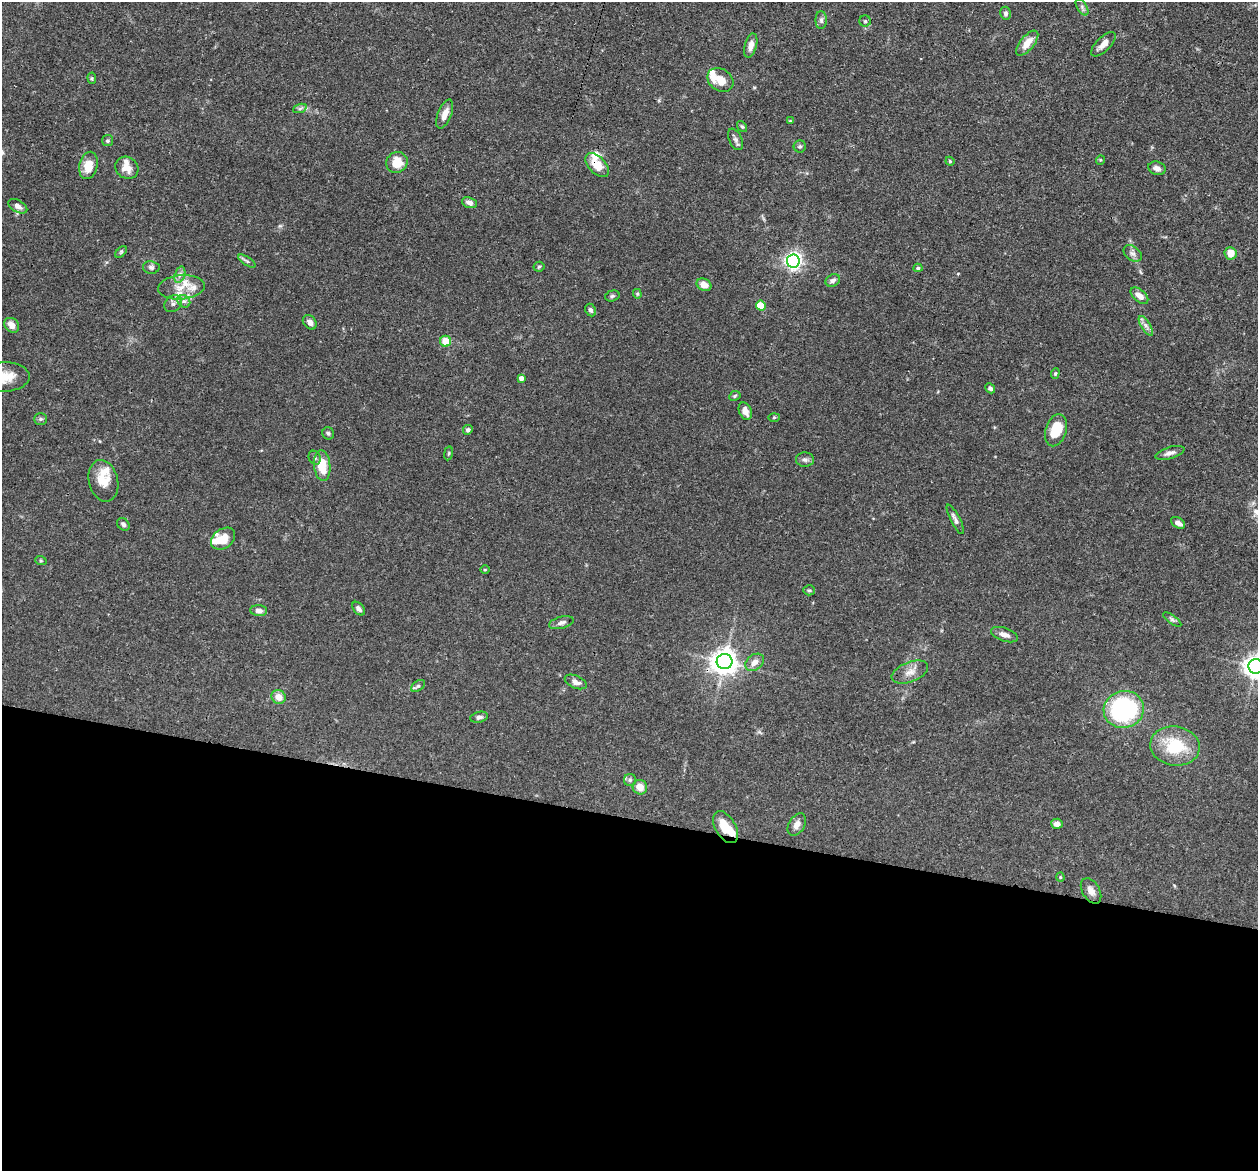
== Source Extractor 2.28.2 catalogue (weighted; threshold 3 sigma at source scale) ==
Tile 14 of 4 x 4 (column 2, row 4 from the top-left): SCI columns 1292-2547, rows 285-1453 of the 5095 x 5122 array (HDU 1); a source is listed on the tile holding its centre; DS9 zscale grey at full resolution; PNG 1260 x 1173 px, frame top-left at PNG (2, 2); each listed source drawn as its Kron ellipse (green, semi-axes under 4 px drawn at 4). Shown black and unused: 30% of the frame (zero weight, under 3 of 4 exposures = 5% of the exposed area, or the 3 px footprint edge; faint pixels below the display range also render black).
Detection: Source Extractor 2.28.2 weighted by HDU 2 'WHT'; one run over the whole footprint, this tile lists its part. Background 0.0639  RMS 0.0032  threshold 0.0146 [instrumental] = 3 sigma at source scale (4.5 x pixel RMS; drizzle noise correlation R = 1.50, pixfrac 1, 0.05/0.05 arcsec/px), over >= 5 px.
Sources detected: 103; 1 inside a brighter object's white glare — neither listed nor drawn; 8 inside a brighter listed object's ellipse — not listed separately; the other 94 listed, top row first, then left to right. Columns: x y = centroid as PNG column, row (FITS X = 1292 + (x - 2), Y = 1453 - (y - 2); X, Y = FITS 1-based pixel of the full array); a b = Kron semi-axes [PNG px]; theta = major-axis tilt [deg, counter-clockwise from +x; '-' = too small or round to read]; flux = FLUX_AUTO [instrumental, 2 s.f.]
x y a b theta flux
1082 7 9 5 -58 0.87
1006 13 6 5 - 0.88
821 20 9 5 -90 0.88
865 21 6 5 - 0.56
1027 43 15 7 50 4.3
1103 44 16 7 44 2.5
751 46 12 6 75 2
92 78 5 4 - 0.4
720 80 14 10 -33 4.5
300 108 7 4 19 0.73
445 114 15 6 68 3
790 121 4 4 - 0.28
742 127 6 4 -52 0.44
735 139 11 6 -65 1.1
107 141 5 5 - 0.56
800 146 6 6 - 0.61
1100 160 5 3 - 0.27
950 161 4 4 - 0.35
397 162 11 10 - 5.9
88 165 14 9 77 5.4
597 165 14 8 -46 5.4
127 168 12 10 -36 3.3
1157 168 9 6 -17 1.5
469 203 8 5 -20 1.3
18 206 10 6 -30 1.6
121 252 7 4 46 0.46
1133 253 10 7 -37 1.3
1230 253 6 6 - 4
247 261 10 4 -33 0.67
793 261 6 6 - 120
151 267 8 6 -10 0.87
539 267 5 5 - 0.47
918 268 4 4 - 0.53
180 275 8 5 71 1.1
833 280 7 6 - 1.3
704 285 8 6 -24 2.7
181 287 23 12 5 5.7
637 294 5 4 - 0.41
612 296 7 5 16 0.63
1139 296 10 6 -42 2.4
184 301 7 5 -43 0.98
173 304 10 7 39 1.4
761 306 5 5 - 9
591 310 6 5 - 0.83
310 322 8 6 -50 1.4
12 325 8 6 -46 2.3
1146 326 11 4 -58 1.3
445 341 5 5 - 5.1
1055 373 5 4 - 0.43
3 377 27 15 2 8.3
521 378 4 4 - 1.6
990 388 5 4 - 0.78
735 396 6 4 25 0.48
745 411 9 6 -68 2.4
774 417 5 4 - 0.36
41 419 6 5 - 0.65
468 430 5 4 - 0.84
1056 430 16 10 73 9
328 433 6 5 - 0.64
448 453 7 3 81 0.38
1170 453 15 6 16 1.6
315 458 7 5 -61 0.7
805 460 9 7 -3 1.1
322 466 15 8 -83 7.4
103 481 21 14 -76 6
955 519 16 5 -62 1.3
1178 523 8 5 -31 1.6
123 524 7 5 -45 0.89
223 539 13 9 36 4.8
41 561 6 4 -19 0.38
485 570 4 3 - 0.3
809 590 5 5 - 0.5
359 609 8 5 -50 1.2
259 611 8 5 -3 1.3
1172 620 11 4 -35 0.71
561 623 12 6 16 1.2
1004 635 14 6 -19 1.9
724 662 8 7 - 330
755 662 10 7 39 2.3
1256 666 7 7 - 240
910 672 19 10 22 3.1
576 682 12 6 -23 1.6
418 686 8 5 34 0.68
279 697 7 6 - 2.8
1124 709 20 18 14 39
479 717 9 5 12 0.99
1175 746 25 19 -9 14
630 780 6 6 - 0.72
640 787 7 7 - 3.3
797 824 12 8 57 1.9
1057 824 6 5 - 1.9
725 827 18 10 -59 6.6
1060 877 4 4 - 0.33
1091 891 14 8 -59 2.1
Overlapping masked pixels (flux is a lower limit): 1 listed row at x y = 597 165
Isophote crosses this tile's border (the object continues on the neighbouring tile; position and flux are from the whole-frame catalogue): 2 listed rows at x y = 3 377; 1256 666